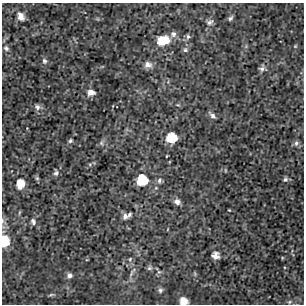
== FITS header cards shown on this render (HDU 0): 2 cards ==
NAXIS1  =                  302 / NUMBER OF ELEMENTS ALONG THIS AXIS
NAXIS2  =                  302 / NUMBER OF ELEMENTS ALONG THIS AXIS

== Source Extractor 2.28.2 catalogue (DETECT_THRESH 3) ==
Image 302 x 302 px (HDU 0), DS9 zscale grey, 1 PNG px = 1 image px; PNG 306 x 306 px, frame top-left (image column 1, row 302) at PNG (2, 3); no overlay
Background 3.39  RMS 0.84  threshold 2.53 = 3 sigma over >= 5 px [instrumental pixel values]
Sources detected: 47; all 47 listed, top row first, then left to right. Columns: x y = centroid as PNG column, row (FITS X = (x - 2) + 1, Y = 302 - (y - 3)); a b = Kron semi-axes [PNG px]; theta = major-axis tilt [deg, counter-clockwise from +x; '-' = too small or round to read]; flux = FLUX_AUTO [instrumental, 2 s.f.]
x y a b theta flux
21 17 9 7 -66 480
230 18 6 4 56 120
210 22 9 6 30 200
173 34 7 7 - 210
188 36 6 6 - 130
163 41 12 8 16 1400
295 46 5 4 - 63
6 48 7 5 -39 140
185 50 7 6 - 130
44 61 8 6 -71 150
148 65 9 8 - 340
262 68 9 7 72 190
91 92 8 7 - 410
178 105 6 3 -17 62
37 107 8 7 - 200
212 115 8 5 -42 170
171 138 7 7 - 2000
70 141 5 4 - 93
101 143 6 5 - 120
296 143 7 6 - 150
225 170 5 3 - 52
56 173 8 6 89 140
37 178 6 5 - 89
285 179 6 6 - 120
142 180 8 7 - 2500
159 180 7 6 - 160
20 184 9 7 75 920
156 188 5 3 - 52
177 202 8 7 - 260
229 210 3 2 - 39
19 213 6 4 72 68
129 214 5 3 - 100
125 216 7 6 - 240
3 221 10 5 -61 190
33 221 9 6 -67 200
4 241 8 6 89 2500
215 255 7 6 - 450
282 258 5 3 - 44
130 259 5 4 - 75
149 268 8 6 33 130
132 272 17 4 58 220
195 274 6 4 -73 69
69 275 7 6 - 210
160 290 7 6 - 140
51 295 9 3 11 85
184 301 6 6 - 670
289 302 5 5 - 81
At the frame edge (FLAGS 8, measured only in part): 3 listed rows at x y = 3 221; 4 241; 184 301